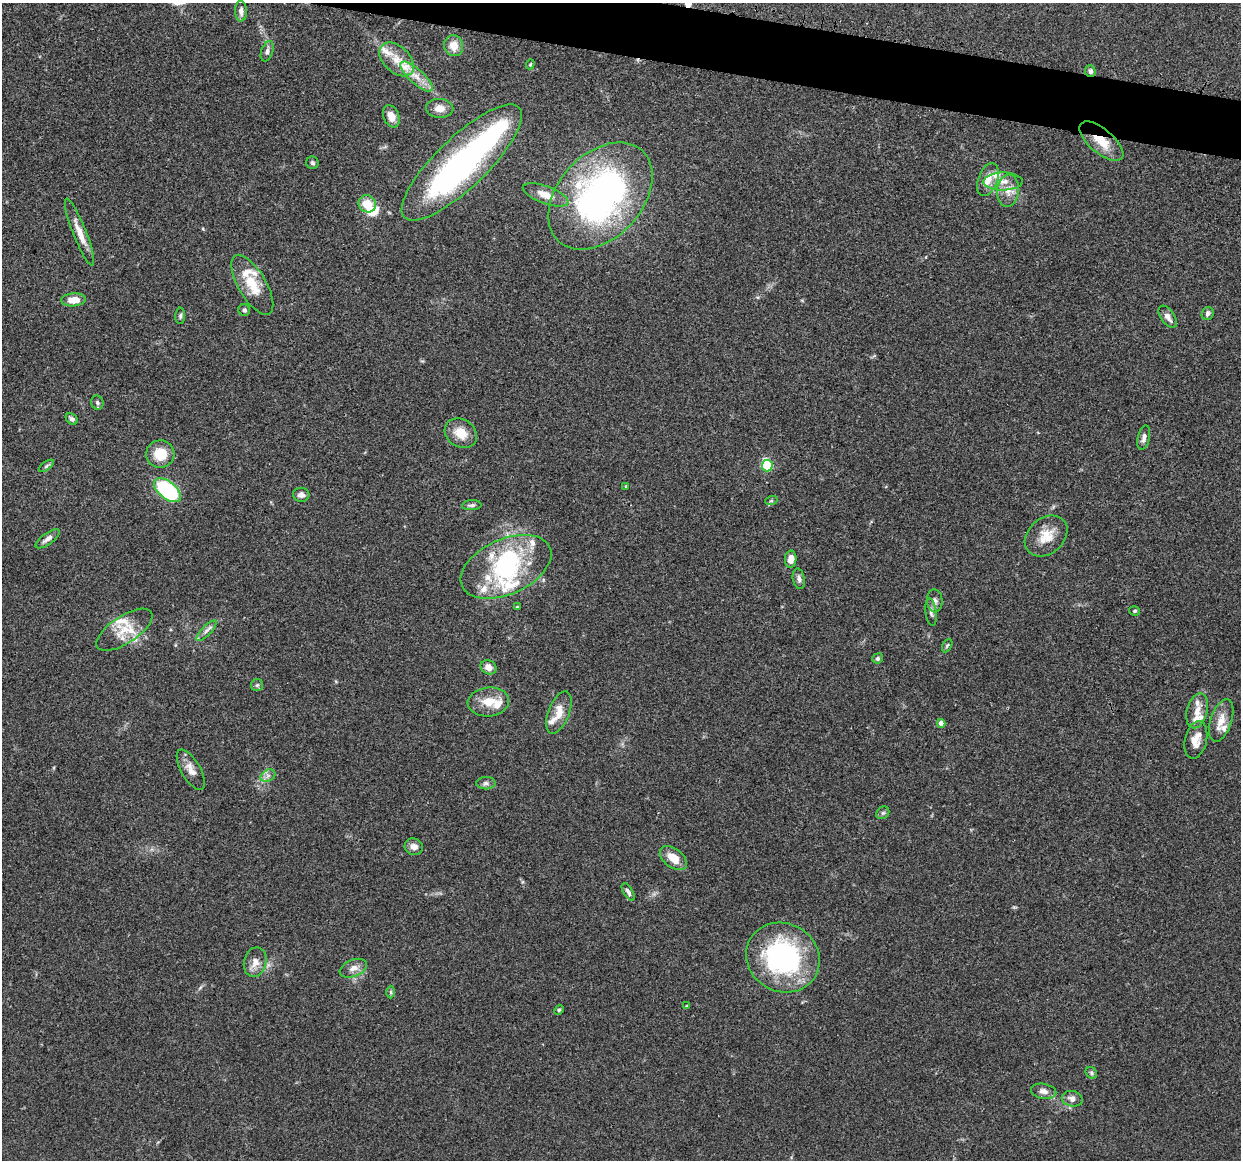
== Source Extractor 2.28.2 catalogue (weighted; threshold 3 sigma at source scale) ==
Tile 11 of 4 x 4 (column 3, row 3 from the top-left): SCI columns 2499-3737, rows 1286-2443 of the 5005 x 5016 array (HDU 1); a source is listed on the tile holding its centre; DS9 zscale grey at full resolution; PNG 1243 x 1162 px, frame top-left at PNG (2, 3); each listed source drawn as its Kron ellipse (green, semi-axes under 4 px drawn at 4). Shown black and unused: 3% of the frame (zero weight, under 3 of 4 exposures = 2% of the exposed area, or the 3 px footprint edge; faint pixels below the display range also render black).
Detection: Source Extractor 2.28.2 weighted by HDU 2 'WHT'; one run over the whole footprint, this tile lists its part. Background 0.0837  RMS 0.0063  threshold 0.0283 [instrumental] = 3 sigma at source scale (4.5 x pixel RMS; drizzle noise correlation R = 1.50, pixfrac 1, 0.05/0.05 arcsec/px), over >= 5 px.
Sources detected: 97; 5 inside a brighter object's white glare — neither listed nor drawn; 18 inside a brighter listed object's ellipse — not listed separately; the other 74 listed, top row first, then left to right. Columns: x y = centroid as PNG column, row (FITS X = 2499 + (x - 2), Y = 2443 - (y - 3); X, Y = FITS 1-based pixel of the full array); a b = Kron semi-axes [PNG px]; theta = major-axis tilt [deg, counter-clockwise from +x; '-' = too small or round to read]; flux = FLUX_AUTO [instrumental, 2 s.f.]
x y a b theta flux
241 11 10 6 -88 2.8
454 46 10 9 - 6.9
267 51 10 5 70 2.1
397 59 20 13 -44 10
530 64 5 4 - 0.75
1090 71 6 5 - 2.3
417 76 20 7 -43 7.8
440 108 14 9 -2 5.5
391 116 11 7 -68 6
1101 141 27 12 -40 14
312 163 6 6 - 1.3
462 163 79 25 44 180
988 179 17 9 69 7.8
1003 181 19 9 1 7.2
1008 191 16 11 85 7.1
546 195 24 8 -20 7.8
600 196 62 42 47 210
367 204 9 8 - 11
79 232 36 6 -68 8.5
252 285 34 14 -59 16
73 300 12 6 4 8.5
244 310 6 6 - 1.5
1208 313 6 6 - 1.7
180 316 8 5 88 1.4
1168 317 13 6 -54 3.9
97 403 7 6 - 1.3
72 419 7 5 -37 1.7
461 433 17 14 -33 11
1144 438 12 6 76 2.9
160 454 14 13 - 13
46 466 9 4 36 1.2
767 466 5 5 - 35
626 486 4 4 - 0.71
167 490 16 8 -39 65
301 495 8 7 - 3
771 501 6 4 18 0.84
472 505 10 5 4 1.8
1046 536 24 17 40 12
48 539 14 5 35 3.2
791 559 9 5 86 5.6
506 567 48 27 24 61
799 579 10 6 -79 2.4
935 601 11 8 -87 3.2
517 607 4 4 - 0.67
1135 611 5 4 - 1
931 612 14 5 -82 2.3
124 630 32 13 33 15
206 631 13 5 46 2.6
947 646 7 4 62 0.99
878 658 5 5 - 1.3
489 667 8 7 - 4.6
257 685 6 6 - 1.2
488 702 21 14 5 11
1197 711 18 10 75 6.9
559 712 22 10 68 9.8
1221 720 22 10 71 8.3
941 723 4 4 - 4.5
1196 740 19 11 76 7.6
191 770 22 9 -60 6
268 776 8 5 31 2.3
486 783 10 6 1 2
883 813 7 5 43 1.3
414 847 9 8 - 3.8
673 858 15 9 -37 8.9
628 892 10 4 -58 1.9
783 958 37 34 -31 100
255 962 15 11 75 5.9
353 968 14 8 21 4.5
391 992 6 4 -89 0.86
687 1006 4 4 - 0.83
559 1010 5 4 - 0.82
1091 1073 6 5 - 1.1
1044 1091 13 7 -11 3.7
1072 1099 10 7 -13 3.4
Overlapping masked pixels (flux is a lower limit): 3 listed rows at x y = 1090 71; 1101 141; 783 958